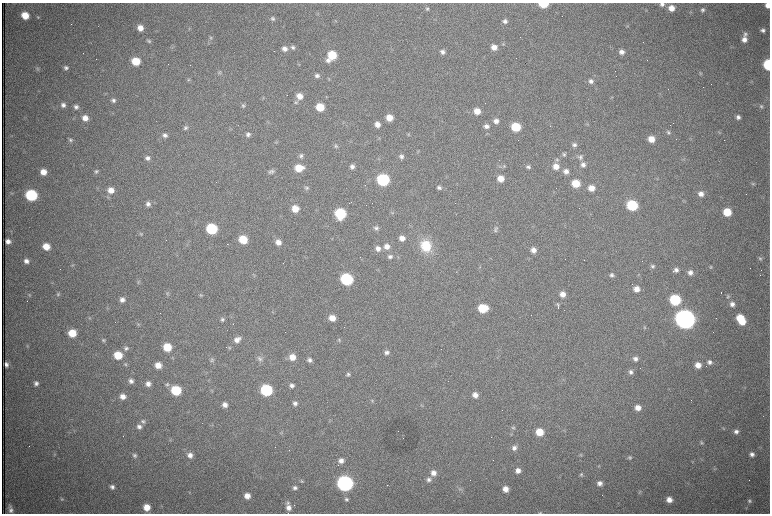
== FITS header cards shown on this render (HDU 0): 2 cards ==
NAXIS1  =                 1536 /fastest changing axis
NAXIS2  =                 1023 /next to fastest changing axis

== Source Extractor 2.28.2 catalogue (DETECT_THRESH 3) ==
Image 1536 x 1023 px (HDU 0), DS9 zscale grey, zoomed out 1/2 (1 PNG px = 2 x 2 image px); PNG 772 x 516 px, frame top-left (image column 1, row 1022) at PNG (2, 3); no overlay
Background 1080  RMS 17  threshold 50.3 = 3 sigma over >= 5 px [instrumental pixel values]
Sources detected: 299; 61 cannot appear on this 1/2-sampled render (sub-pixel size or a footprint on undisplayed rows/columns) and are not listed; the other 238 listed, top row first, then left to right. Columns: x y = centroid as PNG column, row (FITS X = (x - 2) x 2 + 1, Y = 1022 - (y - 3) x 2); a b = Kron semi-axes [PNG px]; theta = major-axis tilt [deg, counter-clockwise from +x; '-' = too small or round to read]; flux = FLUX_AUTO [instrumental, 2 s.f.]
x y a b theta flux
543 4 6 4 0 1.2e+05
662 4 7 5 -2 1.3e+04
768 5 5 4 - 2.4e+04
671 8 7 6 - 3.5e+04
427 9 6 5 - 7.2e+03
702 10 5 5 - 8.8e+03
25 15 6 6 - 6.5e+04
38 17 5 4 - 4.7e+03
272 18 6 5 - 8.0e+03
336 21 3 2 - 2.2e+03
505 21 6 6 - 1.2e+04
627 26 5 3 - 3.8e+03
140 28 5 5 - 3.2e+04
189 29 5 3 - 3.8e+03
763 30 6 5 - 1.2e+04
745 34 6 6 - 9.3e+03
211 37 6 5 - 7.0e+03
744 39 7 6 - 2.3e+04
149 41 5 5 - 5.6e+03
503 44 5 3 - 3.1e+03
293 47 6 6 - 1.1e+04
494 47 6 6 - 2.9e+04
285 49 6 6 - 1.9e+04
442 52 6 5 - 1.3e+04
622 52 6 5 - 1.7e+04
332 55 6 6 - 1.2e+05
328 60 6 5 - 1.5e+04
136 61 6 6 - 8.9e+04
299 64 4 3 - 2.4e+03
190 65 2 1 - 9.9e+04
768 65 6 5 - 2.2e+05
66 68 6 5 - 1.0e+04
37 69 5 5 - 5.4e+03
219 73 6 5 - 6.3e+03
700 73 5 4 - 4.4e+03
317 76 5 5 - 9.7e+03
188 79 5 4 - 4.8e+03
329 79 4 3 - 3.4e+03
591 81 6 6 - 1.4e+04
299 96 6 6 - 3.3e+04
263 98 3 3 - 2.7e+03
114 100 5 5 - 9.4e+03
296 102 6 5 - 6.3e+03
63 105 5 5 - 1.3e+04
243 106 6 5 - 6.5e+03
761 106 6 5 - 7.0e+03
76 107 6 5 - 1.1e+04
320 107 6 6 - 9.2e+04
477 111 6 6 - 4.2e+04
738 117 5 5 - 1.3e+04
85 118 5 5 - 2.9e+04
389 118 6 6 - 4.3e+04
496 121 6 6 - 1.8e+04
587 124 4 3 - 2.9e+03
377 125 6 5 - 2.3e+04
486 126 6 6 - 1.6e+04
516 127 6 6 - 1.3e+05
186 128 6 6 - 8.6e+03
668 132 5 5 - 6.8e+03
719 132 4 3 - 3.1e+03
248 134 5 5 - 1.0e+04
408 134 5 4 - 4.2e+03
165 135 6 6 - 1.2e+04
379 137 4 2 - 2.5e+03
691 138 4 3 - 3.0e+03
651 139 6 6 - 4.3e+04
71 140 6 5 - 7.2e+03
574 145 6 5 - 1.0e+04
335 146 6 5 - 5.7e+03
418 152 5 2 - 2.5e+03
564 154 5 4 - 6.3e+03
301 156 6 5 - 8.6e+03
401 157 6 6 - 1.2e+04
580 157 8 6 -29 1.2e+04
148 158 6 6 - 1.2e+04
557 160 6 5 - 6.4e+03
583 165 6 6 - 1.6e+04
499 166 7 4 -41 6.5e+03
504 166 6 5 - 6.1e+03
556 166 7 7 - 3.3e+04
352 167 5 5 - 1.3e+04
528 167 5 5 - 9.0e+03
299 168 7 6 - 7.2e+04
96 171 5 5 - 6.9e+03
272 171 8 6 -5 1.1e+04
566 171 6 6 - 1.9e+04
43 172 6 5 - 3.6e+04
500 178 6 6 - 4.4e+04
657 179 3 3 - 2.6e+03
383 180 7 6 - 4.8e+05
576 183 6 6 - 8.4e+04
753 184 6 4 32 5.0e+03
307 188 5 5 - 7.0e+03
439 188 6 5 - 1.0e+04
591 188 6 5 - 3.4e+04
111 190 7 6 - 3.5e+04
701 194 6 6 - 2.0e+04
31 195 7 6 - 3.7e+05
108 197 5 5 - 5.6e+03
684 201 5 3 - 3.4e+03
351 202 2 1 - 1.7e+03
148 204 6 6 - 1.4e+04
632 205 7 6 - 2.6e+05
295 209 6 6 - 4.8e+04
727 212 6 6 - 8.4e+04
392 213 5 4 - 3.7e+03
340 214 7 6 - 2.8e+05
376 228 6 5 - 9.7e+03
212 229 7 6 - 2.9e+05
495 230 7 5 89 8.0e+03
141 234 6 4 -14 5.5e+03
402 238 6 5 - 2.5e+04
243 239 6 6 - 1.1e+05
8 241 5 4 - 1.7e+04
278 242 6 6 - 2.4e+04
227 244 2 1 - 2.7e+03
387 246 7 6 - 2.4e+04
426 246 14 12 -58 1.1e+05
46 247 6 6 - 5.0e+04
378 248 6 6 - 2.0e+04
533 250 6 6 - 2.3e+04
390 257 6 5 - 1.1e+04
760 258 6 4 -38 6.2e+03
584 260 2 1 - 5.2e+03
26 261 6 5 - 1.7e+04
73 265 5 4 - 4.5e+03
653 266 6 5 - 8.0e+03
480 267 3 3 - 2.5e+03
711 267 5 4 - 4.6e+03
676 270 5 5 - 1.3e+04
690 273 5 5 - 1.6e+04
254 275 5 3 - 3.9e+03
612 275 6 5 - 1.0e+04
347 279 7 6 - 4.4e+05
138 282 7 3 71 5.1e+03
52 283 4 2 - 2.7e+03
636 289 6 5 - 2.9e+04
721 292 2 1 - 3.5e+03
167 293 5 4 - 5.4e+03
58 294 5 5 - 5.7e+03
562 294 6 6 - 2.7e+04
29 295 6 3 -57 4.2e+03
201 295 6 3 -23 4.8e+03
728 296 6 5 - 6.5e+03
122 300 6 6 - 1.9e+04
675 300 7 6 - 2.7e+05
732 304 6 6 - 1.8e+04
558 305 5 3 - 6.9e+03
483 308 7 6 - 1.2e+05
558 308 8 3 86 6.9e+03
272 312 4 2 - 2.4e+03
89 318 4 3 - 3.4e+03
332 318 6 5 - 3.8e+04
740 318 7 6 - 7.8e+04
222 319 5 4 - 7.2e+03
685 319 8 7 - 4.5e+06
742 322 6 5 - 5.6e+04
139 324 5 4 - 4.1e+03
644 327 5 4 - 5.0e+03
72 333 6 6 - 8.4e+04
237 339 9 6 36 2.3e+04
103 340 5 5 - 6.3e+03
339 340 6 5 - 5.3e+03
167 347 6 6 - 9.3e+04
126 348 6 6 - 9.4e+03
230 348 5 4 - 4.3e+03
386 352 6 6 - 1.2e+04
118 355 6 6 - 9.5e+04
292 357 7 6 - 3.9e+04
260 358 8 8 - 1.5e+04
635 359 6 5 - 1.3e+04
212 360 6 6 - 8.5e+03
310 360 5 5 - 1.2e+04
710 362 6 6 - 1.3e+04
6 364 4 4 - 1.3e+04
126 364 5 4 - 4.9e+03
158 365 6 5 - 3.8e+04
698 365 6 6 - 3.0e+04
631 372 6 5 - 1.2e+04
348 374 5 5 - 7.6e+03
131 381 5 5 - 1.3e+04
36 383 6 6 - 1.2e+04
148 384 5 5 - 1.8e+04
167 384 6 5 - 7.9e+03
292 386 6 5 - 1.3e+04
744 387 4 2 - 2.6e+03
176 390 6 6 - 2.0e+05
211 390 3 3 - 3.6e+03
266 390 7 6 - 3.6e+05
475 395 6 5 - 2.3e+04
123 396 6 6 - 2.6e+04
372 401 5 4 - 3.8e+03
295 403 5 5 - 1.3e+04
225 405 6 5 - 1.9e+04
421 405 5 2 - 2.8e+03
638 408 7 6 - 3.1e+04
143 421 6 6 - 9.9e+03
139 427 7 6 - 1.5e+04
513 428 5 4 - 4.8e+03
723 428 4 3 - 2.9e+03
282 432 6 2 85 3.2e+03
539 432 6 6 - 6.7e+04
736 432 5 5 - 1.3e+04
170 440 3 2 - 2.0e+03
701 443 5 5 - 5.8e+03
514 448 6 6 - 1.4e+04
55 454 4 3 - 3.2e+03
752 454 6 5 - 1.5e+04
135 455 6 5 - 8.5e+03
190 455 7 7 - 2.0e+04
581 455 5 4 - 4.1e+03
629 457 6 5 - 7.0e+03
341 461 6 6 - 2.1e+04
599 465 5 2 - 2.9e+03
714 469 4 2 - 2.3e+03
518 470 6 6 - 2.4e+04
433 473 7 6 - 2.5e+04
581 475 5 5 - 5.8e+03
429 480 7 6 - 1.5e+04
301 481 5 4 - 4.9e+03
345 483 7 7 - 1.5e+06
600 483 6 6 - 1.8e+04
387 485 2 1 - 2.5e+03
112 487 6 5 - 1.3e+04
295 488 5 5 - 1.1e+04
460 489 5 4 - 6.4e+03
505 489 6 5 - 2.9e+04
640 492 4 4 - 4.0e+03
247 496 6 6 - 3.0e+04
62 499 5 4 - 4.9e+03
346 499 6 5 - 8.4e+03
669 500 6 6 - 2.8e+04
749 501 5 5 - 7.2e+03
288 503 6 6 - 9.1e+03
147 507 6 6 - 4.6e+04
288 508 7 7 - 2.5e+04
10 509 8 5 -75 1.6e+04
540 513 6 3 -2 4.1e+03
At the frame edge (FLAGS 8, measured only in part): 5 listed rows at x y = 543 4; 662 4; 768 5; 768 65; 540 513
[61 sub-pixel or undisplayed-footprint detections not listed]